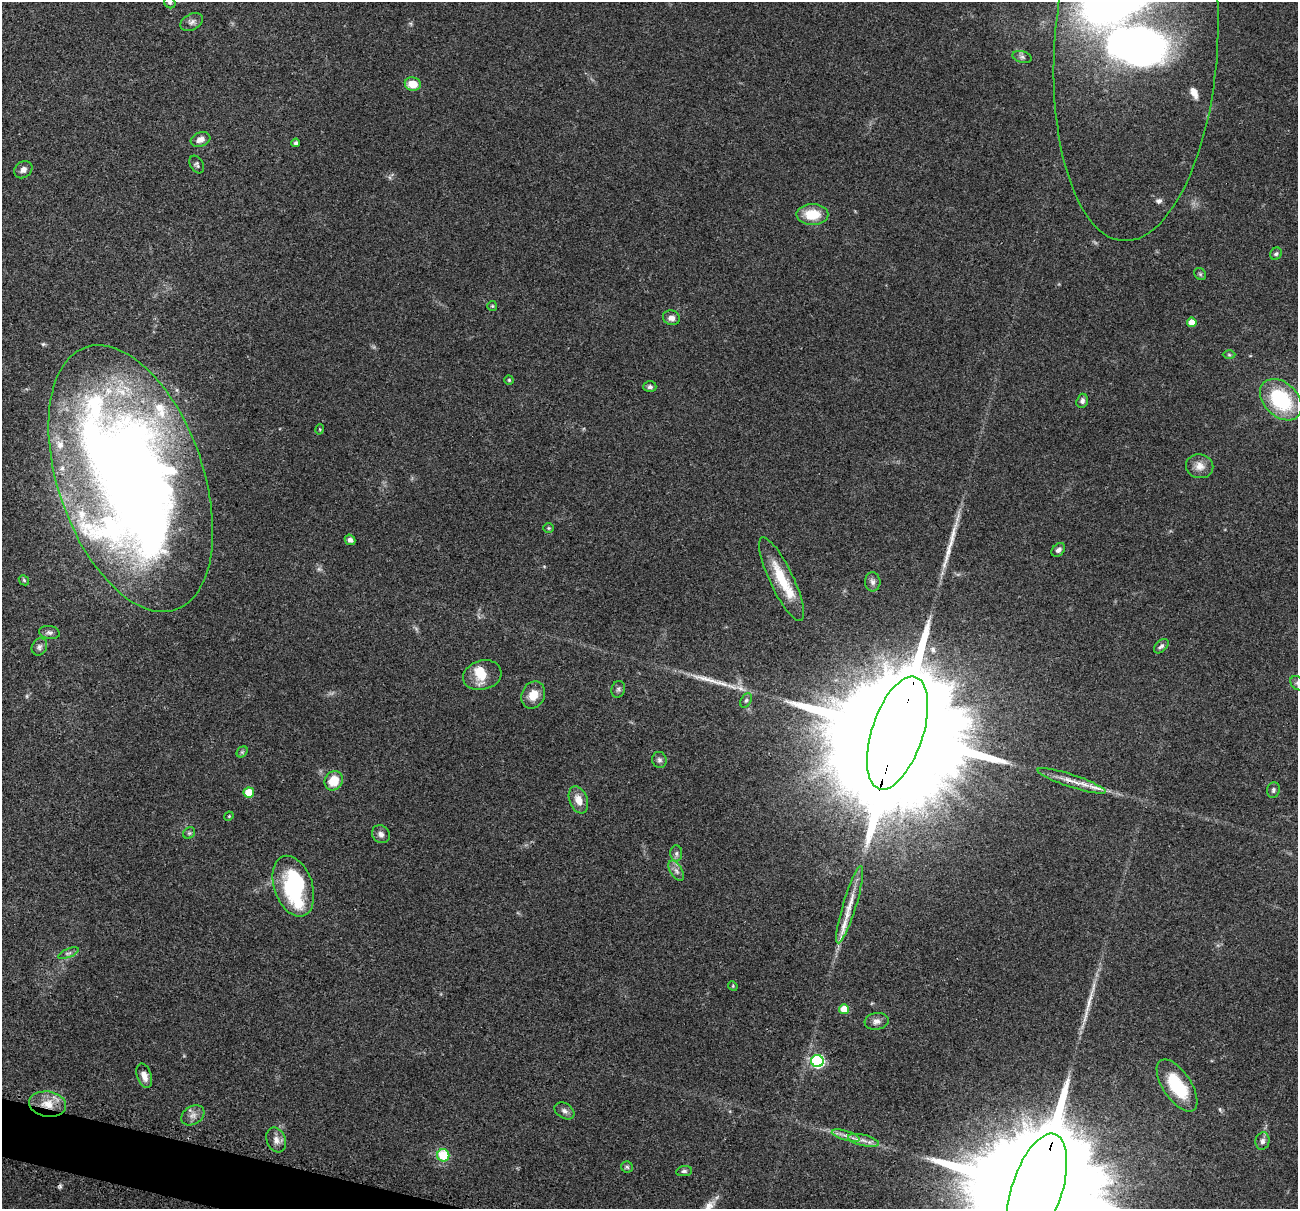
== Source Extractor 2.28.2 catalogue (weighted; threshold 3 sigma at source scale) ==
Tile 7 of 4 x 4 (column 3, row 2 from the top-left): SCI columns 2621-3916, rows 2568-3774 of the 5241 x 5259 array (HDU 1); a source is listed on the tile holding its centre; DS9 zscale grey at full resolution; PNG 1300 x 1211 px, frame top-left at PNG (2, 2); each listed source drawn as its Kron ellipse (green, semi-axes under 4 px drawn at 4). Shown black and unused: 1% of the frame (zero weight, under 3 of 4 exposures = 3% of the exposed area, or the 3 px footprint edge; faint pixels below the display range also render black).
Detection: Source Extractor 2.28.2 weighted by HDU 2 'WHT'; one run over the whole footprint, this tile lists its part. Background 0.054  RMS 0.0056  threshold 0.0252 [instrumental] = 3 sigma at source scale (4.5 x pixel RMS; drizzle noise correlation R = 1.50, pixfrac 1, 0.05/0.05 arcsec/px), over >= 5 px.
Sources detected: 86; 3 inside a brighter object's white glare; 1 cosmic-ray / hot-pixel residue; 3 long thin detections or spike segments (spike, bleed or trail) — neither listed nor drawn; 9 inside a brighter listed object's ellipse — not listed separately; the other 70 listed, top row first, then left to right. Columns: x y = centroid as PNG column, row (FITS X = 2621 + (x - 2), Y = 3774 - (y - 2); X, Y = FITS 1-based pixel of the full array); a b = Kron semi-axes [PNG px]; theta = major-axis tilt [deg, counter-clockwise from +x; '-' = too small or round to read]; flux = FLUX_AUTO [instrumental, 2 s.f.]
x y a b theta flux
170 3 6 5 - 0.97
192 22 12 8 27 2.4
1136 46 195 81 86 560
1022 57 10 5 -15 1.4
413 84 8 6 -9 8.6
200 140 10 7 20 3.5
296 143 4 4 - 1.6
197 165 9 6 -59 1.3
23 170 10 8 38 2.4
812 214 16 10 0 13
1276 254 6 5 - 1.1
1200 274 6 5 - 1
492 306 5 5 - 0.67
671 318 9 7 -20 2.9
1192 322 5 4 - 6.6
1229 355 6 4 -2 0.67
509 380 4 4 - 0.64
650 387 6 5 - 1.5
1281 400 24 17 -44 43
1082 401 7 5 71 1.7
320 429 5 3 - 0.56
1200 466 14 12 -11 4.9
131 478 139 72 -71 830
549 528 5 4 - 0.71
350 540 5 5 - 2
1058 550 8 5 44 2
782 579 46 12 -65 20
24 580 6 4 -47 0.7
873 582 9 8 - 2
49 632 10 6 -10 1.8
1161 646 9 5 45 1.5
39 647 9 7 60 1.8
482 675 19 14 15 10
1297 683 8 6 -47 1.6
618 689 8 6 72 1.4
533 695 14 11 65 7.2
746 700 7 5 62 1.1
897 733 59 25 72 51000
242 752 6 5 - 0.92
659 760 8 7 - 1.7
334 781 10 9 - 11
1072 781 36 6 -18 7.1
1273 790 8 6 78 1.3
249 793 5 5 - 12
578 800 14 9 -68 5.7
229 816 5 4 - 0.52
189 833 6 5 - 0.96
381 834 9 8 - 2.3
676 853 8 6 88 1.6
676 871 11 6 -58 2.3
293 886 31 19 -71 40
850 905 40 7 73 9.7
69 953 11 4 23 1.5
733 986 5 4 - 0.6
844 1009 5 5 - 11
877 1021 12 8 8 3
817 1061 6 6 - 84
144 1076 13 7 -71 4
1177 1085 30 14 -56 28
47 1104 19 12 -8 10
564 1111 11 7 -33 2.3
193 1115 12 9 31 3.4
846 1136 14 4 -16 3
276 1140 13 9 -68 3.7
863 1140 16 5 -13 3.6
1262 1141 9 7 78 2.2
443 1155 6 6 - 20
627 1167 6 5 - 0.95
684 1171 8 5 7 1.3
1037 1190 59 25 72 50000
Overlapping masked pixels (flux is a lower limit): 5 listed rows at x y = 131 478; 897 733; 1072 781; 47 1104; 1037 1190
Isophote crosses this tile's border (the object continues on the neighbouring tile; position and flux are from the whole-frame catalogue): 4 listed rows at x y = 170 3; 1136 46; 1297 683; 1037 1190